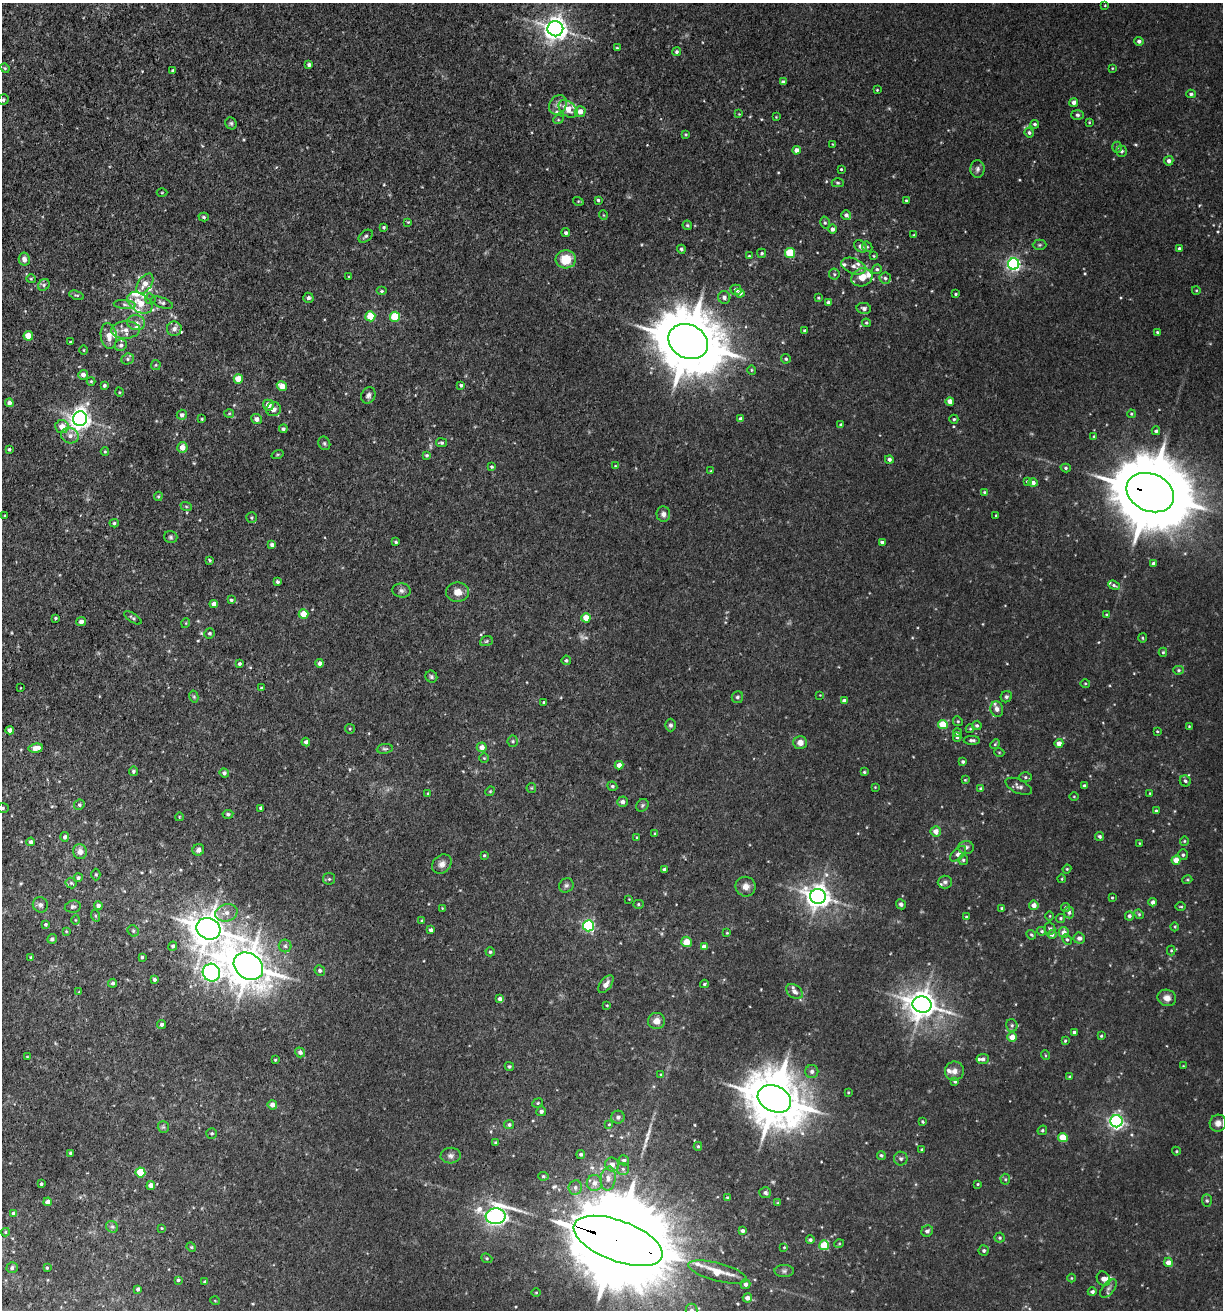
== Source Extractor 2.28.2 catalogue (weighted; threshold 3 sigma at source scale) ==
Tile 11 of 4 x 4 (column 3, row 3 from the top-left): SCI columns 2789-4009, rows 1360-2667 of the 5408 x 5343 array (HDU 1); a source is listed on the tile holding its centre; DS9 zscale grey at full resolution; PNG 1225 x 1312 px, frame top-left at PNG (2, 3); each listed source drawn as its Kron ellipse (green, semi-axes under 4 px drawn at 4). Shown black and unused: <1% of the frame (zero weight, under 3 of 5 exposures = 5% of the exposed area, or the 3 px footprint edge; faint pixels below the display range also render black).
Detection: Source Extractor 2.28.2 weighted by HDU 2 'WHT'; one run over the whole footprint, this tile lists its part. Background 0.0203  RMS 0.0034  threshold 0.0152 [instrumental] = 3 sigma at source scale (4.5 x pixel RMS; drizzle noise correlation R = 1.50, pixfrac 1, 0.05/0.05 arcsec/px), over >= 5 px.
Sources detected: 447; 2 too faint to see at this stretch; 1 inside a brighter object's white glare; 2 long thin detections or spike segments (spike, bleed or trail) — neither listed nor drawn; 22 inside a brighter listed object's ellipse — not listed separately; the other 420 listed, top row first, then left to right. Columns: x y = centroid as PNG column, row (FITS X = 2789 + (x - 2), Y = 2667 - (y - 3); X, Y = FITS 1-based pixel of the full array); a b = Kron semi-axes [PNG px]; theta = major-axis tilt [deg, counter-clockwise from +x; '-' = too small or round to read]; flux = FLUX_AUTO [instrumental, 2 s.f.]
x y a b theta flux
1105 5 3 2 - 0.22
555 29 8 7 - 280
1139 41 4 4 - 0.89
617 48 4 3 - 0.35
677 52 4 4 - 0.71
309 65 4 3 - 0.88
5 68 5 4 - 0.39
1112 68 4 2 - 0.24
173 71 4 3 - 0.97
783 82 4 4 - 0.89
877 90 3 3 - 0.28
1191 94 5 4 - 0.64
3 100 6 5 - 0.63
1074 102 4 4 - 1.2
558 105 10 8 56 1.8
568 109 10 7 -39 3.7
580 111 5 5 - 2.2
739 114 4 3 - 0.23
1077 115 6 5 - 0.69
776 117 3 3 - 0.21
558 120 5 3 - 0.33
1089 122 4 3 - 0.28
231 123 6 5 - 0.66
1035 124 4 4 - 0.65
1029 133 5 4 - 0.69
686 135 4 3 - 0.36
832 144 4 2 - 0.21
1117 147 5 4 - 0.56
796 150 4 4 - 2.1
1121 151 5 5 - 0.8
1169 161 4 4 - 1.2
841 169 3 3 - 0.32
978 169 9 7 88 1.2
838 183 6 4 -1 0.5
162 193 5 3 - 0.29
598 200 4 3 - 0.46
578 201 5 3 - 0.33
906 201 3 3 - 0.44
603 215 5 3 - 0.25
846 215 5 4 - 0.86
204 217 5 4 - 0.59
408 222 4 4 - 0.34
825 223 6 5 - 0.62
687 225 5 4 - 0.54
384 227 3 3 - 0.41
832 229 4 4 - 1.1
566 233 4 4 - 0.68
913 235 4 2 - 0.25
366 236 8 5 39 0.71
1039 245 7 5 1 0.5
860 246 7 5 -41 1.4
867 247 5 5 - 0.5
1179 248 3 3 - 0.51
681 249 4 4 - 0.71
762 253 5 4 - 0.51
790 253 5 5 - 16
749 256 4 3 - 0.32
874 256 3 3 - 0.29
24 259 6 5 - 1.7
566 259 10 9 - 6.9
1014 264 5 5 - 81
853 266 13 7 -21 1.9
877 269 5 4 - 0.69
834 274 6 5 - 0.6
349 277 3 2 - 0.31
862 277 11 9 22 4.2
885 278 5 5 - 0.77
31 279 5 4 - 0.39
145 284 11 6 55 2.8
44 285 6 5 - 0.67
736 290 5 5 - 1.4
1196 290 4 3 - 0.28
382 291 5 4 - 0.57
740 293 4 4 - 1.5
956 294 3 2 - 0.4
77 295 8 4 -19 0.51
724 297 6 6 - 1.2
308 298 5 5 - 0.83
818 298 4 3 - 0.34
150 299 5 5 - 0.59
140 303 14 9 -33 5.3
162 303 11 5 -20 0.96
828 303 4 4 - 0.88
125 305 11 4 -5 1.1
864 308 7 5 -11 0.96
370 316 5 5 - 8.8
395 317 5 5 - 14
136 322 9 7 -12 1.7
866 323 4 3 - 0.38
174 329 7 7 - 1.7
126 330 14 8 4 2.7
804 331 3 3 - 0.44
1157 332 3 3 - 0.36
28 336 5 4 - 4.7
109 336 13 8 -83 2.8
688 341 20 16 -27 2500
70 342 3 2 - 0.32
121 345 6 5 - 0.9
84 350 4 3 - 0.27
128 359 6 5 - 0.68
786 359 5 4 - 0.53
156 365 5 5 - 0.41
752 370 5 4 - 0.4
83 375 5 5 - 1.6
238 379 5 4 - 5.6
91 381 4 4 - 0.39
104 385 4 3 - 0.62
461 385 4 4 - 0.62
282 386 5 4 - 4.2
119 392 5 3 - 0.29
368 395 8 7 - 1.1
950 401 4 4 - 2.7
9 403 4 4 - 1.2
268 405 5 5 - 2.7
274 409 7 7 - 1.7
229 414 5 3 - 0.3
1131 414 4 3 - 0.39
182 415 5 5 - 1.2
80 419 7 7 - 210
202 419 3 3 - 0.35
257 419 5 5 - 1.6
741 419 4 4 - 1
954 419 4 4 - 0.53
841 425 4 4 - 0.6
62 427 7 6 - 3.5
283 429 4 4 - 0.64
1156 431 4 4 - 0.57
70 436 9 7 -18 1.9
1094 436 3 3 - 0.29
324 443 7 5 -60 0.67
441 443 5 4 - 0.7
182 447 5 5 - 2.9
9 449 3 3 - 0.46
105 451 4 4 - 0.37
277 454 6 3 19 0.33
427 455 4 4 - 0.52
889 459 4 4 - 0.9
615 466 3 3 - 0.26
492 467 4 4 - 0.47
1066 468 5 4 - 0.54
711 471 3 2 - 0.26
1027 481 4 3 - 0.42
1033 483 5 4 - 1.3
984 492 4 3 - 0.34
1150 493 25 18 -24 4000
158 496 5 4 - 0.44
186 506 6 3 -19 0.4
663 514 8 7 - 1.5
996 515 3 2 - 0.35
5 516 3 2 - 0.31
252 518 5 5 - 0.47
114 523 4 4 - 0.51
171 537 7 6 - 0.68
396 542 4 3 - 0.55
882 542 4 3 - 0.97
272 545 4 4 - 1.1
210 560 4 3 - 0.38
1153 564 4 3 - 0.81
277 582 4 3 - 0.69
1114 585 6 4 -22 0.63
402 590 9 7 -6 1.1
458 592 11 9 1 3.1
231 600 4 3 - 0.53
214 604 4 4 - 2
303 614 5 4 - 5.4
1106 614 4 3 - 0.3
55 618 3 3 - 0.42
133 618 10 4 -32 0.7
586 618 4 4 - 5.6
81 621 5 4 - 1.1
186 623 5 3 - 0.27
210 633 5 5 - 0.63
1142 638 5 3 - 0.37
486 641 6 5 - 0.55
1163 652 4 4 - 0.41
566 660 5 4 - 0.64
320 663 4 4 - 1.3
239 664 3 3 - 0.62
1179 670 5 4 - 0.51
431 677 6 5 - 0.69
1085 683 5 3 - 0.33
20 688 3 2 - 0.19
261 688 4 3 - 0.43
820 695 3 2 - 0.19
194 697 6 4 -77 0.5
737 697 6 5 - 0.65
1006 697 6 5 - 0.67
844 701 4 4 - 1.2
544 702 3 3 - 0.53
997 709 8 6 -75 1.8
958 721 5 4 - 0.43
943 724 5 4 - 8.9
670 725 6 5 - 0.77
977 725 5 5 - 0.66
1189 726 4 3 - 0.29
350 729 5 4 - 0.41
970 729 4 4 - 0.35
10 730 4 4 - 1.6
1157 731 3 3 - 0.27
957 733 4 4 - 0.58
957 737 4 4 - 0.46
972 740 8 4 -1 0.96
513 741 5 5 - 0.58
306 742 4 4 - 1
800 743 7 6 - 2.1
1059 743 4 4 - 2.3
995 744 5 4 - 0.42
482 747 5 5 - 2.3
36 748 7 4 8 3.2
385 749 8 5 8 0.64
999 752 5 3 - 0.27
484 758 4 4 - 0.38
963 762 4 4 - 0.61
619 765 4 4 - 2
133 771 4 4 - 0.65
864 772 3 3 - 0.37
224 773 5 4 - 0.87
1025 777 6 5 - 0.63
965 780 4 4 - 0.31
1185 781 6 5 - 0.66
612 786 5 4 - 0.62
1019 786 14 6 -26 1.3
1084 786 3 3 - 0.68
875 787 3 3 - 0.24
531 788 5 4 - 0.39
981 789 4 4 - 0.72
490 791 5 4 - 0.38
428 793 4 4 - 0.3
1150 793 3 3 - 0.27
1074 796 4 3 - 0.27
622 802 5 5 - 1.1
79 805 5 5 - 0.58
642 805 7 5 47 0.63
3 808 6 5 - 0.59
261 808 4 4 - 0.91
1156 811 4 3 - 0.67
228 814 5 4 - 0.64
179 817 4 2 - 0.24
936 831 5 5 - 2.8
655 833 4 3 - 0.29
1100 836 4 4 - 0.71
65 837 5 4 - 0.89
637 837 3 3 - 0.38
1184 841 4 4 - 0.37
31 842 4 4 - 0.9
1139 843 4 2 - 0.23
966 847 8 6 3 1.2
198 850 6 5 - 1.2
80 852 7 7 - 2.1
958 854 10 5 43 1.3
484 855 3 3 - 0.39
1183 855 5 5 - 0.58
963 860 5 5 - 0.54
1176 860 4 4 - 3.8
442 864 10 8 45 1.8
664 869 4 4 - 0.9
1067 869 4 4 - 0.35
96 875 6 4 -90 0.45
78 878 4 4 - 0.69
329 879 6 6 - 0.57
1062 879 4 3 - 0.27
1187 880 5 3 - 0.38
945 882 7 6 - 0.95
71 883 5 5 - 0.54
566 885 7 7 - 0.86
746 887 10 10 - 2.3
818 896 8 7 - 300
1112 898 3 3 - 0.31
629 899 2 2 - 0.18
1153 902 4 4 - 1.1
638 904 5 4 - 0.53
901 904 5 4 - 0.77
40 905 8 7 - 1.2
1034 905 5 4 - 2.1
98 906 4 4 - 1.3
73 907 8 6 12 0.85
1065 907 4 4 - 0.58
1181 907 5 2 - 0.3
442 908 2 2 - 0.21
1002 908 3 3 - 0.52
1069 912 6 5 - 0.83
226 913 11 8 14 2.5
1139 914 5 4 - 0.45
96 916 6 4 -70 0.46
1050 916 4 3 - 0.27
1129 916 4 4 - 0.89
966 917 4 4 - 0.42
1061 918 5 4 - 0.54
75 920 5 3 - 0.3
422 921 4 3 - 0.34
46 924 4 3 - 0.55
588 926 5 5 - 46
1175 927 4 3 - 0.33
208 929 12 10 -25 680
1050 929 6 5 - 0.71
431 930 4 3 - 1
66 931 4 4 - 0.32
133 931 6 5 - 0.57
1042 931 4 4 - 0.57
727 933 4 3 - 0.33
1064 933 5 5 - 2.2
1031 935 5 4 - 0.44
1052 935 5 4 - 0.92
1079 938 6 5 - 1.2
52 939 5 4 - 0.83
1067 940 5 4 - 0.51
686 942 5 5 - 4.1
173 946 4 4 - 0.74
285 946 6 6 - 0.92
704 947 4 4 - 1.9
1171 950 5 4 - 0.37
490 952 4 4 - 0.59
31 957 3 3 - 0.4
142 957 4 3 - 0.58
248 966 16 12 -35 880
320 970 5 5 - 0.72
211 973 9 8 - 150
154 980 4 3 - 0.64
113 983 4 4 - 0.73
606 984 10 5 53 2
704 984 4 3 - 0.46
79 992 3 3 - 0.29
794 992 9 6 -39 1.6
1167 998 9 8 - 2
500 999 4 4 - 1.5
922 1004 9 8 - 470
607 1005 3 3 - 0.27
656 1021 8 8 - 2.4
161 1024 4 4 - 0.81
1012 1025 6 5 - 0.77
1074 1032 3 3 - 0.5
1101 1036 3 3 - 0.34
1012 1037 5 5 - 3.6
1065 1041 4 3 - 0.36
300 1052 5 4 - 1.1
1045 1055 5 3 - 0.29
27 1057 3 2 - 0.19
983 1059 6 5 - 1.2
275 1060 3 2 - 0.3
509 1066 5 4 - 0.48
1183 1066 3 3 - 0.24
812 1071 6 6 - 0.97
954 1071 10 9 - 1.9
661 1075 4 4 - 0.37
1070 1077 4 3 - 0.77
955 1081 4 4 - 0.6
848 1092 3 3 - 0.3
774 1099 17 13 -26 1600
538 1103 5 4 - 0.49
272 1105 5 4 - 1.8
541 1111 5 4 - 1
618 1117 7 6 - 0.93
1116 1121 6 6 - 93
923 1122 3 3 - 0.38
1218 1123 8 8 - 1.8
609 1124 4 3 - 0.3
509 1125 5 4 - 0.69
163 1127 6 5 - 0.58
1042 1130 5 4 - 0.48
212 1133 5 5 - 0.53
1063 1138 5 4 - 10
496 1143 3 3 - 0.79
698 1146 4 4 - 0.44
922 1150 3 3 - 0.56
1176 1151 4 4 - 0.36
71 1153 4 3 - 0.6
581 1154 4 4 - 0.61
881 1155 4 4 - 0.61
451 1156 10 8 5 1.2
901 1159 7 7 - 0.85
624 1160 5 5 - 0.78
612 1164 7 7 - 2.1
623 1169 6 6 - 0.74
140 1172 5 5 - 13
543 1176 5 4 - 0.48
608 1178 12 7 83 2.2
1005 1179 5 5 - 0.47
594 1183 8 7 - 2.1
41 1184 3 3 - 0.56
978 1184 3 3 - 0.33
151 1186 4 4 - 2.3
575 1187 7 6 - 1.1
765 1193 6 5 - 0.89
727 1197 3 3 - 0.37
1207 1201 6 5 - 0.59
48 1202 4 4 - 2.2
778 1203 4 3 - 0.33
14 1213 4 4 - 0.89
496 1216 10 8 3 190
112 1227 6 5 - 0.74
162 1228 4 3 - 0.32
743 1231 4 3 - 0.88
927 1231 6 5 - 0.95
6 1232 4 4 - 0.38
1000 1238 5 5 - 0.55
810 1240 4 4 - 0.68
618 1241 47 20 -20 13000
839 1244 5 3 - 0.31
824 1245 5 5 - 13
191 1247 5 4 - 0.38
784 1247 4 3 - 0.34
984 1251 5 5 - 0.73
487 1258 6 4 -21 0.45
1168 1262 5 4 - 2.4
12 1268 5 5 - 0.84
47 1268 3 3 - 0.33
784 1271 9 6 0 0.99
718 1272 30 9 -15 7.8
1071 1278 4 3 - 0.27
1103 1279 8 6 -55 2.3
178 1280 4 3 - 0.62
205 1282 4 3 - 0.93
745 1284 5 5 - 0.93
1108 1288 11 5 52 1.2
138 1289 4 4 - 0.86
536 1292 4 3 - 0.3
1092 1292 4 4 - 0.88
747 1298 5 4 - 2.1
215 1301 5 3 - 0.26
691 1310 6 6 - 1.1
Overlapping masked pixels (flux is a lower limit): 2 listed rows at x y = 1150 493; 618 1241
Isophote crosses this tile's border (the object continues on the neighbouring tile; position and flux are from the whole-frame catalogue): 2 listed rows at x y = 3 808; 691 1310